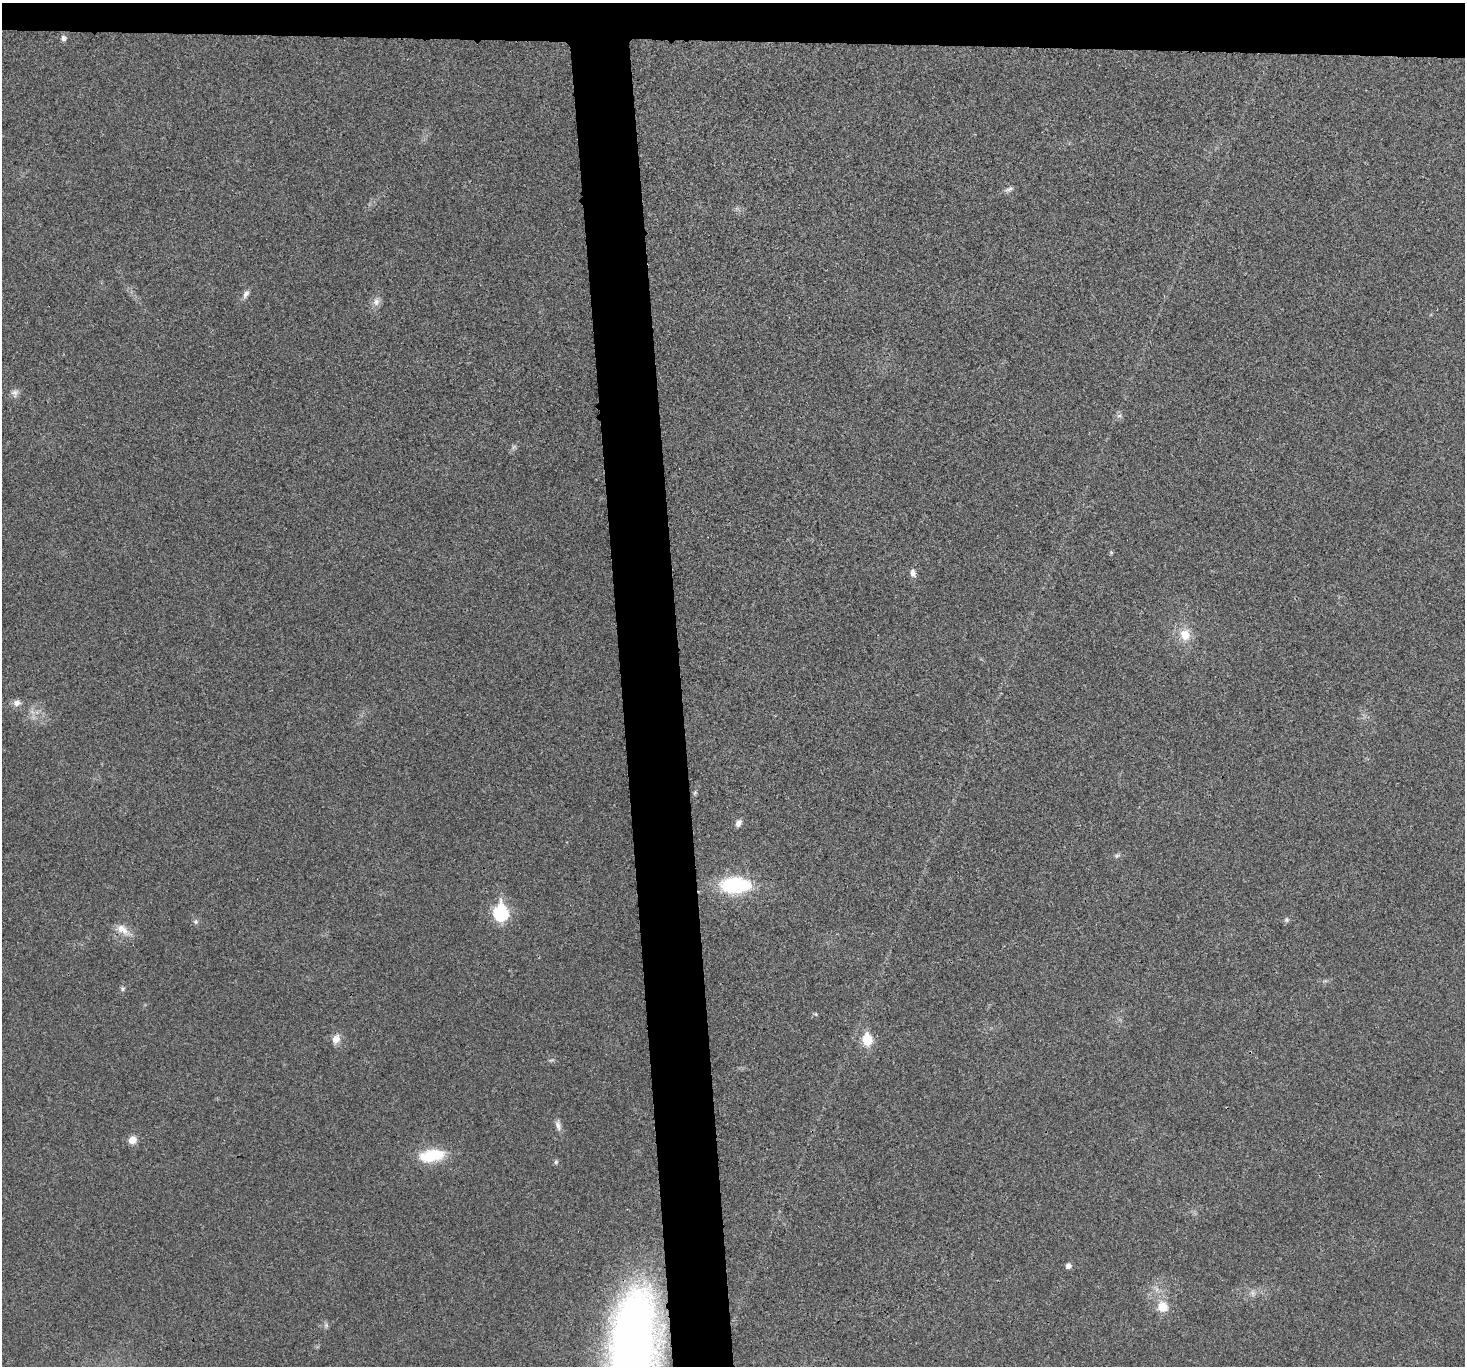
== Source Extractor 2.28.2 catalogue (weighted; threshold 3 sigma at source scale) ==
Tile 2 of 3 x 3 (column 2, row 1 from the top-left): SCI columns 1464-2926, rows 2860-4223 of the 4390 x 4373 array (HDU 1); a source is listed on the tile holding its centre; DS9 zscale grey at full resolution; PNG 1467 x 1368 px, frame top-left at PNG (2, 3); no overlay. Shown black and unused: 7% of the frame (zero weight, under 3 of 4 exposures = <1% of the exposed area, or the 3 px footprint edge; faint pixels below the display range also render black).
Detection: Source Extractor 2.28.2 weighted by HDU 2 'WHT'; one run over the whole footprint, this tile lists its part. Background 0.0199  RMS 0.006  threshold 0.0269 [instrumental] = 3 sigma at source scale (4.5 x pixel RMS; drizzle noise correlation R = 1.50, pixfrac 1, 0.05/0.05 arcsec/px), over >= 5 px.
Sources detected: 32; all 32 listed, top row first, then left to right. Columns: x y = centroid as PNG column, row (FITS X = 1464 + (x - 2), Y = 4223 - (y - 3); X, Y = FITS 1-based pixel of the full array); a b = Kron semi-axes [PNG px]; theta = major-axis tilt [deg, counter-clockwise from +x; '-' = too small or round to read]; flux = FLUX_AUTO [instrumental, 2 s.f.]
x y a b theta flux
63 38 6 6 - 2.3
1009 189 13 6 25 2.1
246 294 11 7 60 2.6
376 302 12 9 69 3.6
15 393 11 9 62 2.8
1119 416 8 4 -7 1.3
1111 552 6 5 - 0.78
913 573 11 7 -84 2.7
1185 634 15 13 -82 10
17 703 9 8 - 3.6
695 793 7 4 70 1.1
738 823 8 6 62 3
1117 856 8 5 20 1.3
735 885 29 15 1 53
501 913 8 7 - 100
1286 920 7 6 - 1.3
196 921 7 6 - 1.5
123 930 22 10 -37 7
122 989 7 6 - 1.3
816 1014 5 5 - 0.78
336 1039 13 10 63 4.7
867 1040 7 6 - 32
551 1060 9 3 12 0.96
558 1125 15 7 -79 3
132 1140 10 9 - 5
432 1155 31 14 9 24
556 1162 6 5 - 1.1
1068 1266 5 5 - 3.2
1252 1293 7 6 - 2.1
1163 1307 14 12 -62 9.1
326 1325 6 6 - 1.4
632 1349 99 37 84 600
Overlapping masked pixels (flux is a lower limit): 1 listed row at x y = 632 1349
Isophote crosses this tile's border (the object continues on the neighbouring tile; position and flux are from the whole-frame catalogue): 1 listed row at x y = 632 1349